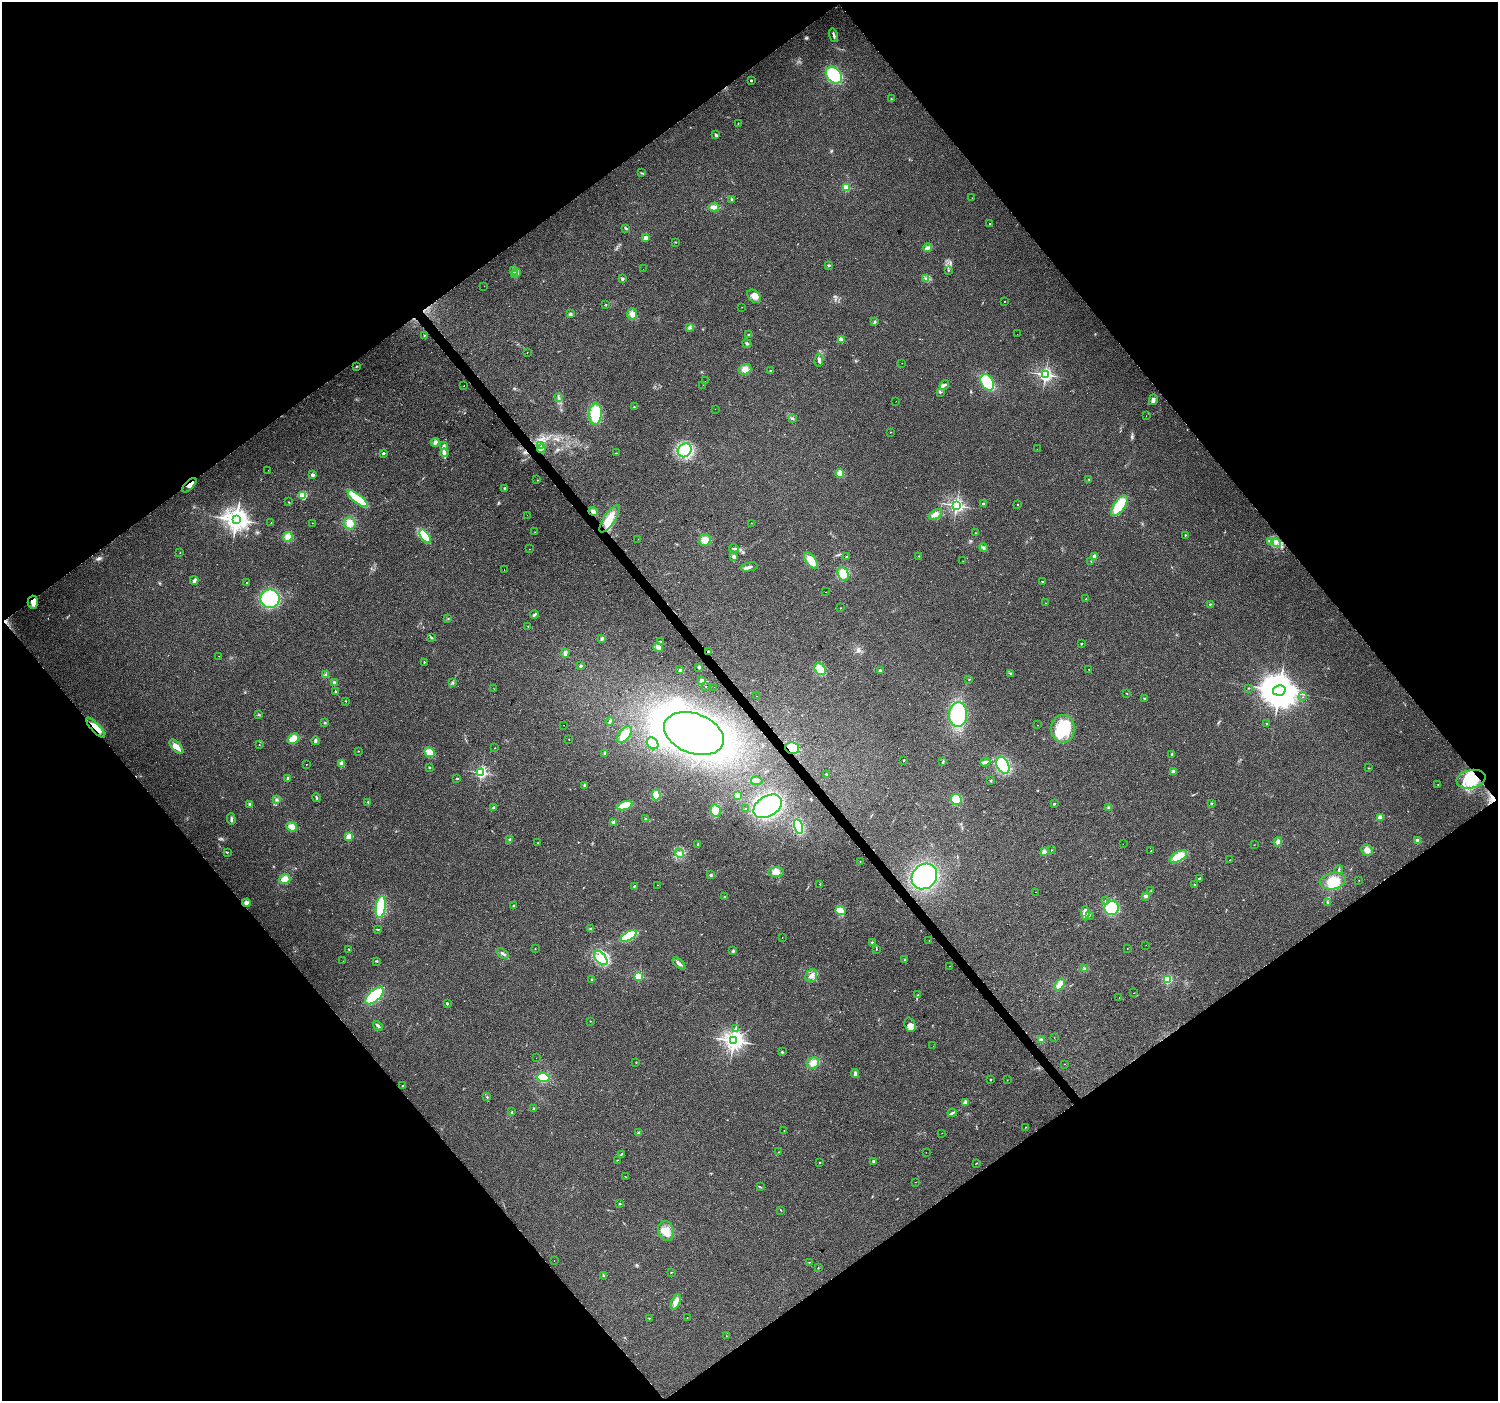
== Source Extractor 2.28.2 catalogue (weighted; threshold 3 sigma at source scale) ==
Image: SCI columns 4-5985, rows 200-5793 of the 5985 x 5930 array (HDU 1 of 3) = the unmasked area's bounding box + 8 px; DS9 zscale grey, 4 x 4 block average (1 PNG px = mean of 4 x 4 image px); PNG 1500 x 1403 px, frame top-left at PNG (2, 2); each listed source drawn as its Kron ellipse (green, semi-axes under 4 px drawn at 4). Shown black and unused: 50% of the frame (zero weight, under 2 of 3 exposures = <1% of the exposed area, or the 3 px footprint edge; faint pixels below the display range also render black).
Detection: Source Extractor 2.28.2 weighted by HDU 2 'WHT'. Background 0.114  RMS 0.009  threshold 0.0403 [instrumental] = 3 sigma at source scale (4.5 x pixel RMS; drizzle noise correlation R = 1.50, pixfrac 1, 0.0396/0.0396 arcsec/px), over >= 5 px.
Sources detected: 382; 7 inside a brighter object's white glare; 7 cosmic-ray / hot-pixel residue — neither listed nor drawn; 8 coinciding with a brighter row at this scale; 17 inside a brighter listed object's ellipse — not listed separately; the other 343 listed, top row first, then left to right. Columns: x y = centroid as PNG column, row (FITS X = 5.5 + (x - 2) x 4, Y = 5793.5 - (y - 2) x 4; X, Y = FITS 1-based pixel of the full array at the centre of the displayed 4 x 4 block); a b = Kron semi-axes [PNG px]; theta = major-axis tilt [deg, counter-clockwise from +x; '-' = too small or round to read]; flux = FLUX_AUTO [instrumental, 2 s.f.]
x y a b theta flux
834 35 7 2 -74 11
834 75 9 7 -48 240
751 80 2 2 - 12
891 98 2 2 - 2
738 123 2 2 - 3.4
716 135 4 2 - 8
641 173 3 2 - 3.7
846 187 2 2 - 340
972 198 2 2 - 1.2
732 199 3 2 - 4.6
714 207 5 4 - 20
990 223 2 2 - 4.1
626 228 2 2 - 4.4
646 238 2 2 - 110
676 242 2 2 - 3.8
927 248 4 3 - 10
829 265 4 2 - 5.4
643 269 2 2 - 0.64
513 270 4 2 - 8
948 270 2 2 - 3.5
517 273 2 2 - 5.1
515 274 2 2 - 2.7
623 279 2 2 - 36
926 279 2 2 - 2.5
484 286 2 2 - 1.4
754 296 8 5 -42 36
1004 301 2 2 - 3.3
606 305 2 2 - 2.6
742 307 2 2 - 1.1
570 314 3 2 - 7.4
632 314 6 4 -86 26
875 322 3 2 - 4.8
689 327 3 3 - 9.1
1017 334 2 2 - 3.3
749 335 3 2 - 7.4
424 336 2 2 - 3.1
841 340 4 3 - 13
747 344 5 2 - 6.7
527 352 2 2 - 1.5
819 360 6 2 81 12
902 363 2 2 - 0.76
356 366 2 2 - 2.8
745 369 6 5 - 29
770 371 2 2 - 2.5
1045 375 2 2 - 1400
705 381 2 2 - 1.6
987 382 9 6 -60 230
703 385 2 2 - 0.92
944 385 5 2 - 10
464 386 2 2 - 1.3
941 392 3 2 - 4.4
558 397 3 2 - 4.9
1153 400 5 3 - 20
896 401 2 2 - 1.2
634 407 2 2 - 7
715 409 2 2 - 0.87
595 414 11 6 87 150
1146 416 2 2 - 0.9
793 418 2 2 - 2.6
891 432 2 2 - 1.8
435 442 4 4 - 14
541 445 2 2 - 2.9
444 446 4 2 - 8.6
542 449 4 3 - 11
1037 449 2 2 - 2.1
685 450 7 6 - 190
383 453 2 2 - 22
444 453 4 3 - 12
616 453 2 2 - 1.7
268 470 2 2 - 1.2
840 473 4 4 - 41
313 475 2 2 - 51
1089 479 2 2 - 2.5
537 480 2 2 - 2
189 485 9 4 45 28
505 488 2 2 - 31
302 495 2 2 - 280
357 498 12 4 -39 210
289 502 2 2 - 1.6
983 504 3 2 - 4.5
956 505 2 2 - 1500
1018 505 2 2 - 4.2
1119 506 12 5 55 150
593 512 5 3 - 15
935 514 7 4 30 24
527 515 2 2 - 2.7
609 519 16 6 57 78
236 520 4 3 - 4500
271 522 2 2 - 2.1
312 523 2 2 - 1.8
350 523 6 6 - 40
751 523 2 2 - 1.3
535 532 2 2 - 1.7
975 533 2 2 - 1.2
1185 535 2 2 - 3.2
425 536 8 4 -54 100
288 537 5 4 - 35
638 539 2 2 - 1.2
705 540 6 5 - 37
1270 541 3 2 - 5.9
1276 542 5 3 - 14
734 548 5 2 - 7.4
983 548 4 3 - 9.3
529 549 2 2 - 1.5
180 552 2 2 - 1.7
734 556 2 2 - 58
919 556 2 2 - 2.2
1094 556 2 2 - 67
847 557 2 2 - 32
811 561 9 5 -53 58
963 561 2 2 - 1.3
1091 561 2 2 - 4.1
749 567 8 3 12 19
504 570 2 2 - 2.1
843 574 7 5 -65 71
194 580 4 3 - 9.4
1043 582 2 2 - 4
246 583 2 2 - 4.3
825 592 2 2 - 9
270 599 9 9 - 400
1086 599 2 2 - 5.9
33 602 6 5 - 34
1046 603 2 2 - 1.9
1210 604 2 2 - 11
840 608 2 2 - 3.2
534 614 4 2 - 9.4
448 619 2 2 - 1.9
528 626 2 2 - 4.4
431 638 2 2 - 3.5
602 639 4 3 - 8.5
660 642 4 2 - 4.4
1081 643 2 2 - 12
658 647 5 4 - 20
709 651 3 2 - 5.2
565 653 5 3 - 11
219 656 2 2 - 2.1
424 662 2 2 - 8.1
581 666 2 2 - 40
699 667 2 2 - 51
820 669 6 5 - 67
1089 669 2 2 - 4.2
680 670 3 2 - 5.1
880 670 2 2 - 21
1010 673 3 2 - 3.5
326 674 3 3 - 8.4
969 679 2 2 - 2.9
702 681 4 3 - 9.7
334 682 2 2 - 35
452 683 3 2 - 4
706 686 2 2 - 4.8
714 687 2 2 - 2.9
1249 688 2 2 - 4.3
494 689 2 2 - 0.88
1279 690 6 5 - 15000
336 692 2 2 - 26
1127 693 2 2 - 1.7
756 696 2 2 - 0.79
1303 697 2 2 - 1.4
1144 698 2 2 - 4.6
346 701 2 2 - 2.2
958 714 12 9 86 270
258 715 2 2 - 2.1
610 721 4 2 - 9.2
325 723 2 2 - 3
1266 723 2 2 - 6
564 725 2 2 - 1.8
1037 725 2 2 - 1
95 728 13 3 -47 61
1063 729 14 12 -90 170
694 733 31 20 -21 1000
624 735 10 5 51 48
293 739 6 4 39 65
569 739 2 2 - 0.98
315 741 4 2 - 11
652 743 6 5 - 69
259 745 2 2 - 2.1
177 747 9 4 -46 44
495 748 2 2 - 3.5
792 748 7 5 -15 91
358 751 2 2 - 4.4
430 752 5 4 - 51
605 754 4 2 - 9.2
1172 754 2 2 - 22
904 760 2 2 - 10
943 762 3 2 - 4.1
985 762 5 3 - 12
342 763 3 3 - 9.7
306 764 2 2 - 1.9
1003 765 9 6 -63 290
429 767 2 2 - 17
1369 768 2 2 - 2.2
1173 771 4 3 - 8.4
481 773 2 2 - 890
826 774 2 2 - 25
457 778 4 2 - 3.9
288 779 2 2 - 58
1471 779 15 9 12 120
757 781 6 3 -9 13
991 781 2 2 - 2.2
584 785 2 2 - 25
1438 785 2 2 - 3.3
656 795 5 4 - 74
737 795 4 4 - 57
316 797 4 2 - 5.6
956 799 6 5 - 83
277 800 3 2 - 5.4
368 802 2 2 - 8.1
1211 803 2 2 - 20
250 804 2 2 - 39
1054 804 2 2 - 4.6
625 806 8 3 16 150
768 806 15 10 31 830
493 808 3 3 - 7.2
1108 808 3 2 - 6.3
745 809 2 2 - 6.9
715 811 6 5 - 52
1380 818 2 2 - 110
231 819 6 2 -88 11
645 819 2 2 - 11
614 823 2 2 - 98
798 826 7 4 -77 180
292 827 5 4 - 39
349 837 2 2 - 230
510 839 3 2 - 4.3
1418 841 2 2 - 100
1278 842 5 3 - 13
538 843 2 2 - 1.7
698 844 3 2 - 3.4
1123 844 2 2 - 1.4
1254 845 2 2 - 1.5
1051 850 2 2 - 1.9
1367 850 6 5 - 25
1044 851 4 2 - 6.4
1151 851 2 2 - 2
227 852 2 2 - 3
680 853 5 3 - 13
1178 857 9 5 29 94
1230 860 2 2 - 3.2
860 862 2 2 - 1.9
1339 869 4 2 - 6.2
776 872 7 5 7 28
711 875 2 2 - 3
924 876 14 11 46 530
1199 878 4 2 - 4.8
285 879 6 5 - 30
1359 880 2 2 - 1.5
1333 881 13 8 11 100
820 884 2 2 - 4.9
657 885 2 2 - 1.4
1194 885 2 2 - 4.6
634 886 2 2 - 1.9
1151 891 2 2 - 1.8
1035 892 2 2 - 2.9
724 896 2 2 - 9.3
1145 896 4 3 - 8.7
1106 900 2 2 - 2.3
246 903 4 4 - 16
1327 903 2 2 - 4.5
513 906 2 2 - 15
381 907 11 5 83 260
1112 908 7 7 - 210
841 911 5 3 - 19
1085 913 7 4 -88 35
1089 915 3 2 - 7.2
591 928 3 2 - 5.5
377 929 3 2 - 3.8
628 936 9 4 29 180
782 938 2 2 - 1.2
929 941 2 2 - 2.4
872 942 3 2 - 4
1146 945 2 2 - 2.3
349 949 2 2 - 4.4
535 949 2 2 - 1.8
876 949 2 2 - 1.4
1127 949 2 2 - 1.6
733 951 3 2 - 5.5
502 954 7 2 -37 11
601 958 8 5 -48 49
905 960 2 2 - 2.9
343 961 2 2 - 1
376 961 4 2 - 4
679 964 7 3 -41 15
949 966 2 2 - 0.93
1085 969 3 2 - 5.6
638 976 2 2 - 430
811 976 6 5 - 26
1167 979 2 2 - 500
592 980 2 2 - 26
1060 984 7 4 54 31
1134 993 2 2 - 2.1
918 995 3 2 - 2.5
374 996 11 5 41 230
1119 998 2 2 - 7.5
447 1003 2 2 - 24
590 1021 2 2 - 3.7
910 1025 7 5 -70 26
378 1026 5 2 - 9.9
735 1029 2 2 - 2
1054 1038 2 2 - 2.2
1041 1040 3 2 - 6.3
733 1041 3 3 - 3100
933 1046 2 2 - 1.5
782 1052 3 2 - 3.7
536 1058 2 2 - 0.69
636 1062 2 2 - 2
813 1063 6 5 - 36
1064 1064 2 2 - 2.5
855 1073 4 3 - 12
543 1077 6 4 -4 150
991 1079 2 2 - 2.2
1007 1080 2 2 - 1.3
403 1086 2 2 - 9.6
487 1097 2 2 - 2.3
965 1102 3 2 - 7
534 1108 2 2 - 25
512 1112 2 2 - 3
952 1113 4 2 - 9.3
1025 1127 2 2 - 1.4
784 1131 2 2 - 2.1
639 1133 3 2 - 13
942 1133 2 2 - 1.5
778 1152 2 2 - 1.2
926 1152 2 2 - 1.3
621 1154 2 2 - 2.7
617 1160 2 2 - 3.1
874 1161 3 2 - 11
820 1162 2 2 - 5.4
976 1163 2 2 - 2.3
625 1176 2 2 - 1.5
915 1182 2 2 - 1.3
760 1187 4 2 - 3.7
620 1204 2 2 - 16
781 1210 2 2 - 1.7
666 1231 10 7 -73 53
554 1260 2 2 - 0.99
809 1262 2 2 - 1.7
818 1268 2 2 - 2.7
671 1272 2 2 - 2.2
604 1276 2 2 - 2.5
676 1302 8 4 68 33
687 1317 2 2 - 1.2
649 1318 2 2 - 7.4
726 1336 2 2 - 1.3
Overlapping masked pixels (flux is a lower limit): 6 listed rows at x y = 189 485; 33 602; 709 651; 95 728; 792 748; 1471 779
Diffuse or blended objects may show on this block-average render without a row.